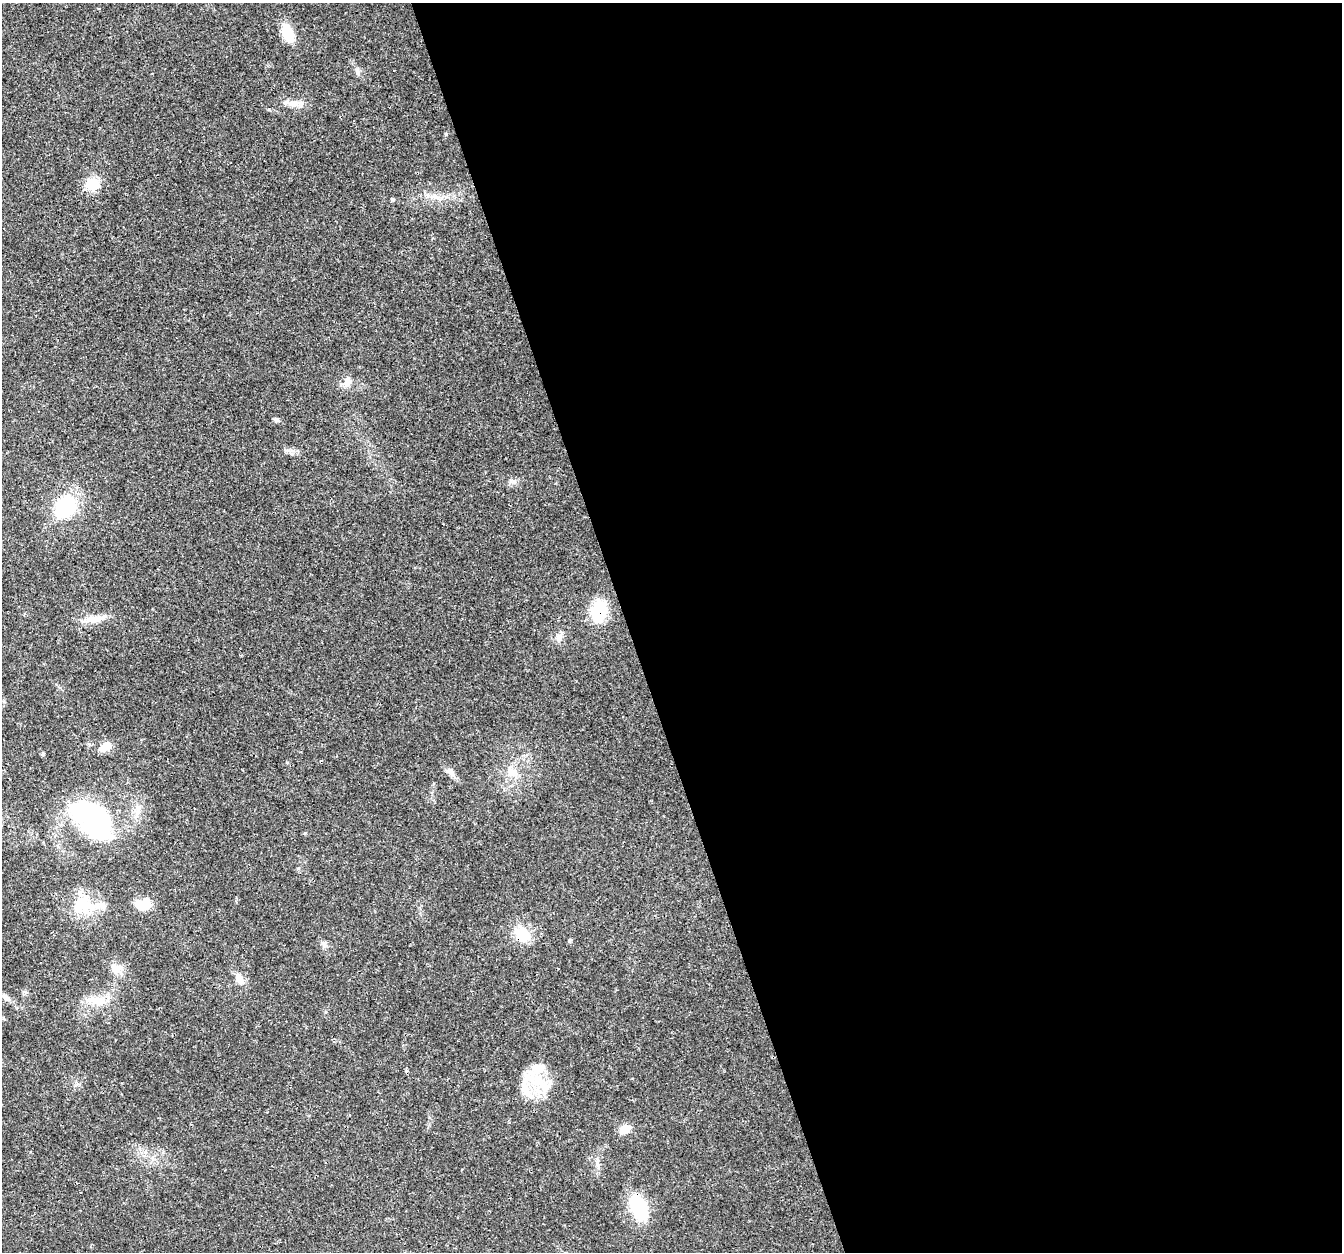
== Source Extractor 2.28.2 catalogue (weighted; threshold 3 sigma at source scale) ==
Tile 8 of 4 x 4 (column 4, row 2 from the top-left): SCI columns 4019-5358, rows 2618-3867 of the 5358 x 5181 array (HDU 1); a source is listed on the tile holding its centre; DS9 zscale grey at full resolution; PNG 1344 x 1254 px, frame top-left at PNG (2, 3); no overlay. Shown black and unused: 53% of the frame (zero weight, under 3 of 4 exposures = <1% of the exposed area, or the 3 px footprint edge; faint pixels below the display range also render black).
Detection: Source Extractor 2.28.2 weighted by HDU 2 'WHT'; one run over the whole footprint, this tile lists its part. Background 0.0264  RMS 0.002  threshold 0.0088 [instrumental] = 3 sigma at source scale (4.5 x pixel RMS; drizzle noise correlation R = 1.50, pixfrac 1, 0.0396/0.0396 arcsec/px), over >= 5 px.
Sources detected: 33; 2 inside a brighter listed object's ellipse — not listed separately; the other 31 listed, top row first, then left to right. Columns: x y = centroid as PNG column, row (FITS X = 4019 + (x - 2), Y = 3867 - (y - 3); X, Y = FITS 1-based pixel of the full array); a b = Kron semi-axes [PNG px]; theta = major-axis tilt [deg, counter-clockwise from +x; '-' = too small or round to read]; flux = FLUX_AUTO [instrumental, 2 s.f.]
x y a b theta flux
98 8 3 3 - 0.22
287 33 15 9 -68 6.8
357 72 10 4 -72 0.56
286 102 10 7 30 0.82
446 134 5 4 - 0.26
92 184 15 13 8 4.1
436 197 10 7 0 1.1
347 382 15 10 62 1.4
276 420 8 5 -38 0.41
65 507 18 15 53 15
599 610 23 16 76 8.8
95 619 30 8 9 2.6
559 638 11 8 68 1.1
105 746 15 8 33 2.4
513 772 13 10 -56 1.9
451 773 14 7 -57 1
92 818 37 22 -48 41
298 868 5 4 - 0.24
81 904 25 19 72 6
144 904 16 12 19 4.1
102 905 11 9 -15 1.4
522 935 22 18 -62 4.7
570 941 6 4 46 0.26
116 969 15 11 -19 2.1
239 979 15 9 -66 1.7
6 997 15 6 -40 0.94
96 1001 30 12 -9 3.9
540 1083 46 14 -32 5.8
525 1089 32 11 -55 3.3
625 1129 13 9 26 2.3
639 1207 31 18 -69 9.4
Overlapping masked pixels (flux is a lower limit): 3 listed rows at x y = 599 610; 92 818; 522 935
Unlisted compact peaks at least as high as the median listed source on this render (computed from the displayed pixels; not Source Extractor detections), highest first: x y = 513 481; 288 450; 305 833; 392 199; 269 109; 163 1152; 324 945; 25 992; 325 1012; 429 1117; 30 1152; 598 1165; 122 1083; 297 450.